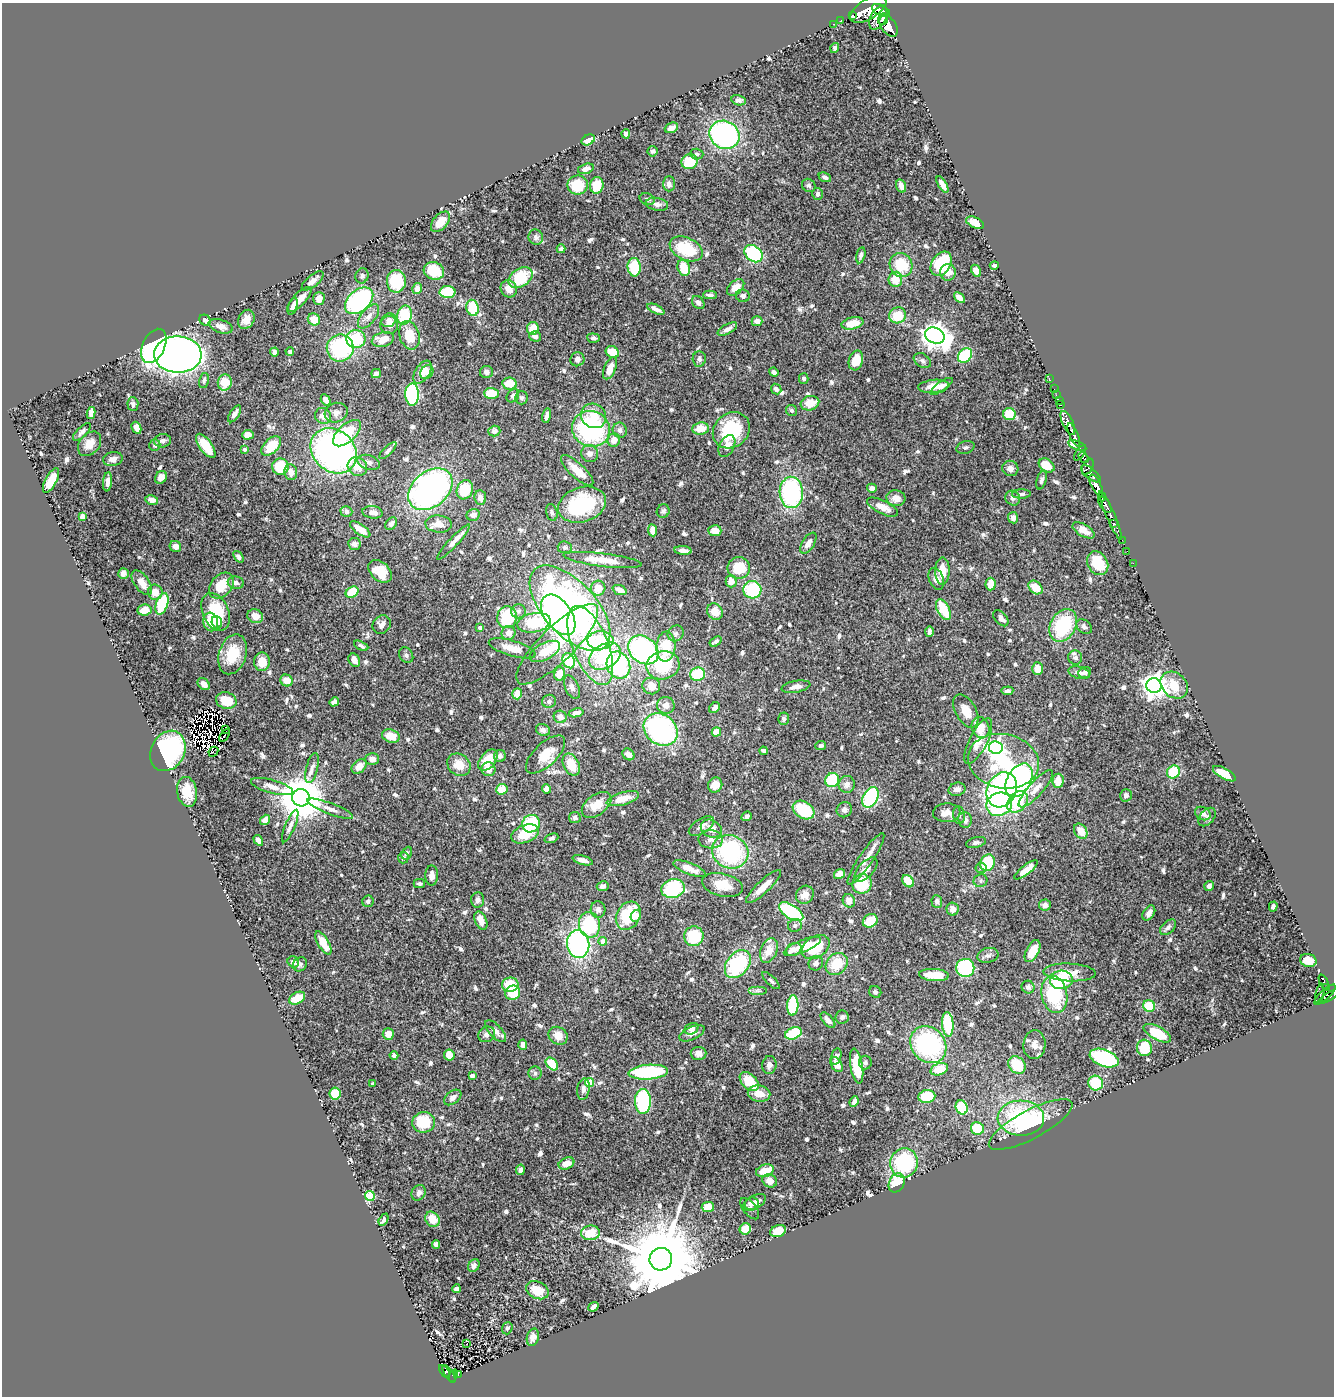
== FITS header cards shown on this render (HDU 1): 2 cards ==
NAXIS1  =                 1332
NAXIS2  =                 1394

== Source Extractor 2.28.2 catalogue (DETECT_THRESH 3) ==
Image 1332 x 1394 px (HDU 1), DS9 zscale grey, 1 PNG px = 1 image px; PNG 1336 x 1398 px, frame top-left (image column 1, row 1394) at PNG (2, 3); each listed source drawn as its Kron ellipse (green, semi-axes under 4 px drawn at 4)
Background 0.805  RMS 0.024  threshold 0.0732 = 3 sigma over >= 5 px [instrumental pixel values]
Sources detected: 726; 6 with non-positive FLUX_AUTO (blend fragments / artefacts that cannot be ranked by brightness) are neither listed nor drawn; of the other 720, the 500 brightest by FLUX_AUTO listed and drawn (220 fainter detections omitted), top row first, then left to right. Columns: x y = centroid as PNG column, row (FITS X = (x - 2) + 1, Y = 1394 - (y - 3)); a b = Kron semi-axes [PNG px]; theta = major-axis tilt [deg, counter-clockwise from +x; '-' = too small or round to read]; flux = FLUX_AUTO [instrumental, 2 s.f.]
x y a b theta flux
868 9 20 10 31 4800
881 10 9 5 -27 1600
852 16 4 3 - 56
878 18 13 7 60 2700
883 19 6 4 70 1600
841 20 3 2 - 6.4
833 24 2 2 - 10
888 26 12 7 -55 8500
835 48 5 4 - 4.1
739 100 7 5 -13 4.9
671 128 7 5 24 10
626 134 4 4 - 5.7
724 135 15 13 -31 320
588 140 7 5 29 27
653 151 5 5 - 4.4
697 154 7 5 -3 4.1
689 162 8 7 - 49
586 169 8 5 16 8.7
825 177 6 4 -24 5.1
669 184 7 6 - 6.5
578 185 10 9 - 55
597 185 8 6 81 31
809 185 7 6 - 4.8
942 185 9 4 -59 13
901 186 7 5 -72 9.6
818 194 6 5 - 6
647 199 8 5 -16 4.3
657 204 11 6 -8 7.6
440 222 12 7 49 27
975 223 9 5 -25 20
536 237 7 7 - 5.4
561 249 4 4 - 5
686 249 17 11 -25 73
754 254 10 7 -39 120
861 255 8 4 77 5.6
941 264 13 9 57 80
901 265 12 11 - 55
994 265 4 3 - 4
634 267 9 6 -85 51
684 268 8 6 -72 40
434 271 10 8 -16 52
976 271 6 4 -59 16
948 272 8 8 - 17
362 276 7 6 - 4.9
521 277 13 9 34 69
895 279 7 7 - 27
313 281 13 5 40 11
396 281 11 9 -89 70
736 287 10 6 42 22
417 289 5 4 - 14
509 289 9 7 -60 18
447 292 8 6 2 67
710 295 7 4 0 4.5
743 296 7 6 - 5.2
959 298 6 4 -42 15
299 299 16 6 46 19
319 299 6 5 - 14
359 301 16 11 41 210
698 302 7 5 -53 5.2
293 306 9 4 72 6.2
473 308 8 6 -77 60
656 309 9 4 -25 9.1
405 315 9 7 77 68
898 315 8 8 - 41
368 316 14 7 50 11
246 319 10 7 63 15
314 319 6 6 - 25
205 320 6 5 - 5.6
389 320 8 6 35 8.1
757 321 5 5 - 10
852 323 11 6 12 26
389 325 9 9 - 13
221 326 12 6 -18 13
533 328 6 5 - 25
727 329 11 4 29 7.1
409 335 14 9 -75 38
535 336 6 5 - 7.2
935 336 10 7 -24 1700
593 338 6 4 -6 4.2
356 339 9 9 - 72
383 339 11 7 16 24
154 346 18 11 65 340
340 348 13 13 - 160
274 352 4 4 - 5.2
290 352 4 4 - 4.4
612 352 7 5 -31 29
178 354 24 18 -1 1400
965 355 8 6 46 94
577 359 7 7 - 6.6
699 359 7 6 - 5.2
856 360 10 7 74 24
922 361 9 6 -33 4.8
610 368 12 6 67 21
422 372 13 7 57 22
427 372 7 6 - 12
486 372 6 6 - 6.3
774 372 5 4 - 5
376 374 5 4 - 6.1
804 379 5 4 - 4.3
1049 379 3 2 - 24
204 380 8 5 77 4.3
225 382 8 7 - 36
510 383 7 6 - 24
933 386 15 6 6 19
941 386 13 4 35 7.4
776 389 5 5 - 5.2
1054 389 2 2 - 11
491 393 7 5 -1 35
412 394 11 7 89 200
1056 395 2 2 - 12
513 396 7 5 49 4.3
522 398 6 6 - 4
326 400 6 4 -61 11
1059 401 3 2 - 21
810 403 9 7 16 25
133 404 7 5 -87 4.5
1060 405 4 3 - 50
792 410 6 5 - 4.2
91 413 6 4 81 11
336 413 12 9 18 11
235 414 9 4 57 10
1009 414 6 6 - 43
323 416 8 7 - 13
547 416 7 3 79 7.5
594 416 13 11 -38 25
1068 423 13 5 -65 2300
136 428 6 4 -63 12
701 428 8 6 7 25
591 429 19 17 -24 220
620 430 7 7 - 6.3
731 430 20 17 41 99
494 431 6 5 - 6.4
82 432 11 5 44 4.8
347 433 17 9 43 61
248 435 6 4 6 16
1074 435 12 4 -67 1800
614 440 7 6 - 14
163 441 8 6 6 6.6
90 444 14 10 51 17
155 445 6 5 - 4.8
1077 445 9 4 -23 250
206 446 14 6 -53 38
271 446 12 7 44 39
727 446 12 7 63 12
965 448 9 6 17 4
244 449 4 4 - 5.3
334 451 25 20 -42 580
388 451 11 4 45 5.4
1080 453 9 3 56 340
590 454 9 8 - 8.8
1084 457 6 4 -54 510
113 459 10 7 8 10
369 462 11 7 -18 8.8
1047 465 8 6 -34 27
280 467 8 8 - 57
357 467 10 9 - 26
1088 467 9 5 64 840
1010 468 8 7 - 10
577 470 21 7 -43 27
291 472 8 6 -83 12
1091 474 12 5 -40 1100
161 477 6 5 - 9
51 480 13 5 62 29
1041 480 9 4 73 4.6
107 482 10 4 83 8.7
1096 486 12 5 -62 3400
872 488 5 4 - 7.6
430 489 25 17 40 520
465 490 10 8 70 56
791 492 16 11 -88 210
1021 494 9 4 1 4.5
1102 497 4 3 - 670
480 498 7 6 - 9.1
896 498 9 8 - 12
1013 498 8 7 - 6.3
152 500 6 4 -11 9.5
582 505 24 17 18 140
1105 505 9 5 -54 1600
882 507 17 6 -26 17
663 511 7 6 - 4.4
346 512 6 5 - 5
373 512 10 6 -9 7.2
552 512 8 5 -75 4.4
473 515 6 6 - 9.2
1111 516 27 3 -66 500
82 517 4 4 - 18
1013 518 5 5 - 7
1114 523 3 3 - 170
391 524 7 5 53 7.4
439 524 13 8 -4 17
360 529 12 5 -35 18
652 530 6 4 -82 15
1084 530 12 6 -31 12
715 531 6 5 - 17
1122 540 2 2 - 12
454 542 24 4 47 12
808 543 12 6 58 10
354 544 6 6 - 8.6
175 546 6 5 - 10
565 547 7 6 - 4.4
683 550 9 4 -6 10
1127 551 2 2 - 9.6
239 557 6 4 -53 5.3
603 560 39 6 -7 32
1098 563 13 9 -59 46
1133 563 3 2 - 4.6
739 568 11 10 - 52
380 571 13 9 -43 30
942 571 13 7 89 24
123 573 5 5 - 7
936 579 11 7 -68 11
731 581 6 5 - 17
142 583 14 7 -54 17
236 583 8 6 -11 7.2
991 584 6 5 - 24
221 586 14 10 49 36
1036 587 8 5 -43 27
598 588 7 7 - 19
620 590 7 4 -21 9
752 590 9 8 - 88
155 592 7 7 - 18
352 592 7 5 32 45
162 604 11 6 71 75
570 608 52 26 -48 660
144 610 7 5 6 21
943 610 11 6 -62 61
519 611 7 7 - 4.8
216 612 20 13 -66 69
715 612 8 7 - 19
558 615 23 13 -55 420
255 616 8 7 - 16
507 617 11 10 - 71
1001 618 9 5 -48 9.3
211 622 9 7 -77 32
217 622 6 5 - 7.1
534 623 17 9 10 100
382 624 10 8 49 12
1063 625 17 12 62 110
1084 627 8 6 -42 6
480 628 4 3 - 6.7
929 632 5 3 - 5.3
508 633 7 7 - 11
676 633 8 7 - 5.5
600 640 13 9 0 57
716 641 6 3 35 5.2
557 644 55 17 45 84
590 645 42 18 -68 160
361 646 7 4 -26 4.2
666 646 15 9 87 44
512 648 24 7 -16 24
643 650 16 13 -38 250
545 651 16 8 28 32
233 654 20 13 73 47
406 655 8 6 -56 4.8
605 656 17 12 33 110
1075 658 7 6 - 4.4
354 660 7 5 -62 11
569 661 8 6 -65 100
262 662 9 7 87 25
618 665 14 11 -69 180
663 665 16 14 11 92
1037 669 6 5 - 20
1085 672 6 5 - 6.2
1079 673 11 6 -15 6.6
560 674 7 5 76 21
697 674 7 6 - 65
287 681 6 6 - 19
204 684 7 5 -44 11
1174 685 15 12 -44 30
651 686 9 8 - 14
1154 686 7 7 - 1600
572 687 13 6 -66 6.8
796 687 14 5 10 9.4
1007 691 6 4 5 4.2
517 694 6 5 - 19
226 700 10 8 -14 39
549 701 7 6 - 5.5
334 702 5 4 - 4.9
666 705 9 8 - 13
714 708 6 4 43 6.2
966 711 18 10 -61 25
576 713 7 4 12 9.4
560 717 6 6 - 13
784 719 6 5 - 4.3
981 728 11 8 -69 24
225 729 3 2 - 11
543 730 7 6 - 7.5
661 730 18 15 -37 300
716 732 5 4 - 22
224 735 7 3 58 6.1
391 736 9 6 -18 27
978 741 25 9 63 23
821 746 5 4 - 4.4
996 748 7 6 - 400
168 751 21 16 61 200
763 751 4 4 - 4.9
213 752 5 2 - 5.3
546 754 25 11 43 34
628 754 6 5 - 12
500 756 6 6 - 7.8
372 759 7 6 - 11
488 760 12 7 50 37
1003 761 36 27 -11 150
571 764 11 7 -64 35
459 765 12 10 -39 29
359 766 8 6 43 19
312 768 15 6 76 9.4
489 769 7 7 - 16
1173 772 7 6 - 57
1224 774 13 5 -29 37
832 780 7 6 - 95
1019 780 18 12 61 600
1058 781 7 5 87 22
847 784 8 8 - 10
715 785 8 7 - 19
272 787 22 6 -15 14
502 789 6 5 - 27
546 789 5 4 - 9.6
957 789 8 6 14 9.2
1036 789 24 7 48 18
1002 790 18 14 63 340
187 792 15 10 -80 32
1126 795 6 6 - 6.5
870 797 11 7 62 170
301 798 9 8 - 7600
623 799 17 6 16 31
1017 802 12 9 45 80
999 804 13 11 31 130
597 805 17 10 37 27
330 809 24 5 -21 13
804 810 11 8 -31 69
844 810 8 7 - 6.5
947 813 14 9 3 16
1203 813 8 6 -28 12
959 815 9 6 -82 4.8
747 816 5 4 - 4
1207 817 10 7 50 5.4
575 818 6 5 - 5.2
265 820 5 4 - 14
965 820 8 6 -83 8.8
531 824 9 8 - 94
290 826 17 5 67 7.5
701 826 14 7 32 11
711 829 11 8 -26 18
1081 831 8 6 -55 21
525 834 14 8 21 43
551 838 7 4 21 4.2
711 839 12 9 -3 12
258 840 6 4 -56 6.9
976 842 10 5 15 4.5
730 852 18 16 -25 190
407 853 7 5 63 4.8
403 858 6 5 - 4.1
866 859 31 7 56 17
583 860 10 4 -16 8.8
987 863 8 7 - 67
981 868 5 5 - 5.1
689 869 17 5 -22 20
866 870 15 7 48 15
1026 870 14 4 38 18
839 874 6 5 - 19
432 876 10 6 89 9.3
908 881 7 5 -51 55
981 881 7 6 - 4.1
419 883 5 4 - 4.4
862 884 10 9 - 57
722 885 21 11 -13 35
603 886 6 5 - 5.8
1209 886 5 5 - 4.7
764 887 23 6 43 22
673 888 12 9 15 150
805 895 9 8 - 14
478 900 7 6 - 7
368 901 6 5 - 4.1
849 901 7 6 - 15
937 901 6 5 - 6.1
1045 905 6 5 - 8.7
1273 907 5 4 - 4.4
953 909 6 6 - 13
598 910 8 7 - 7.5
791 912 14 7 -33 130
1149 913 8 5 56 7.9
628 916 15 11 60 86
636 916 6 5 - 8.9
481 921 9 5 -67 18
870 921 8 6 35 35
589 925 13 10 -80 130
795 925 7 6 - 5
1168 927 9 6 44 5.3
694 936 10 9 - 62
603 941 4 4 - 14
323 943 13 5 -60 29
578 944 14 11 -84 350
802 946 20 6 22 34
816 947 15 10 35 67
794 949 8 6 27 12
769 950 13 8 67 21
1032 951 12 6 62 35
988 955 11 7 12 6.5
1308 960 8 6 -13 24
293 962 6 5 - 8.7
816 963 7 7 - 6
300 964 7 6 - 4
738 964 15 11 52 130
837 964 12 10 47 45
965 968 9 9 - 140
1070 972 26 9 -3 29
934 975 15 6 -4 38
771 980 11 4 -45 4.4
1061 980 11 9 2 93
1324 982 8 3 -67 230
510 985 8 7 - 43
1028 987 6 6 - 5.6
1326 987 4 3 - 170
757 991 9 4 0 4.1
875 992 6 5 - 4.5
513 993 7 7 - 43
1054 994 19 13 -79 100
1320 994 10 4 78 120
1325 994 14 5 43 650
1329 996 12 3 30 460
297 998 8 5 28 29
793 1005 10 5 87 82
1149 1006 6 5 - 39
842 1017 7 6 - 5.9
828 1020 10 5 -49 7.8
948 1024 12 5 -85 92
692 1029 7 5 26 5.8
495 1031 14 6 -47 7.7
692 1033 14 6 25 9.5
793 1033 9 5 22 100
1157 1033 15 6 -29 50
388 1034 6 5 - 16
487 1034 9 7 33 7.7
558 1036 10 8 -33 17
523 1045 5 4 - 7.4
928 1045 20 16 -49 240
1034 1045 14 11 85 15
1144 1048 8 7 - 44
698 1053 8 6 -2 9.8
394 1055 4 3 - 5.5
449 1055 6 5 - 25
836 1056 8 5 72 4.4
1104 1058 15 8 -19 190
865 1062 7 6 - 4.1
552 1064 7 5 -47 39
769 1065 9 7 83 7.2
837 1065 8 5 -60 16
1017 1065 10 7 -46 51
857 1066 18 6 -81 45
939 1069 9 6 19 35
648 1072 20 7 4 120
535 1073 6 6 - 4.2
472 1076 4 4 - 4.9
749 1081 11 7 -45 49
589 1082 4 4 - 63
1096 1083 7 7 - 62
372 1084 3 3 - 4.7
583 1089 11 6 81 8.4
759 1093 11 8 -9 20
335 1094 6 5 - 28
927 1096 8 6 8 53
453 1097 10 6 39 7.4
643 1101 12 8 -88 170
854 1102 5 4 - 7.6
962 1107 7 5 -67 71
1021 1118 23 17 -2 160
424 1122 11 10 - 58
1031 1125 46 14 28 70
977 1128 6 6 - 50
566 1163 8 5 23 19
904 1163 14 14 - 120
520 1170 5 4 - 5.1
765 1171 9 6 19 34
770 1181 7 6 - 16
897 1183 10 7 64 47
419 1193 8 6 62 8.6
370 1196 5 5 - 100
754 1202 13 6 30 16
752 1204 7 6 - 11
708 1207 6 5 - 22
750 1209 12 6 -51 5.8
432 1219 8 6 -56 27
383 1220 7 4 64 4.2
745 1229 6 5 - 21
778 1231 8 5 20 28
590 1233 9 7 6 38
436 1244 4 4 - 7.2
661 1259 11 11 - 27000
474 1266 7 5 58 5.3
456 1289 4 4 - 6.8
537 1290 12 8 -25 31
593 1307 5 4 - 8
507 1328 6 5 - 4.2
533 1337 9 6 75 9.4
467 1344 3 3 - 9.7
445 1372 7 3 -56 130
449 1374 10 4 -59 110
458 1375 3 2 - 18
453 1376 6 4 67 81
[220 fainter detections neither listed nor drawn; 6 non-positive-flux detections neither listed nor drawn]